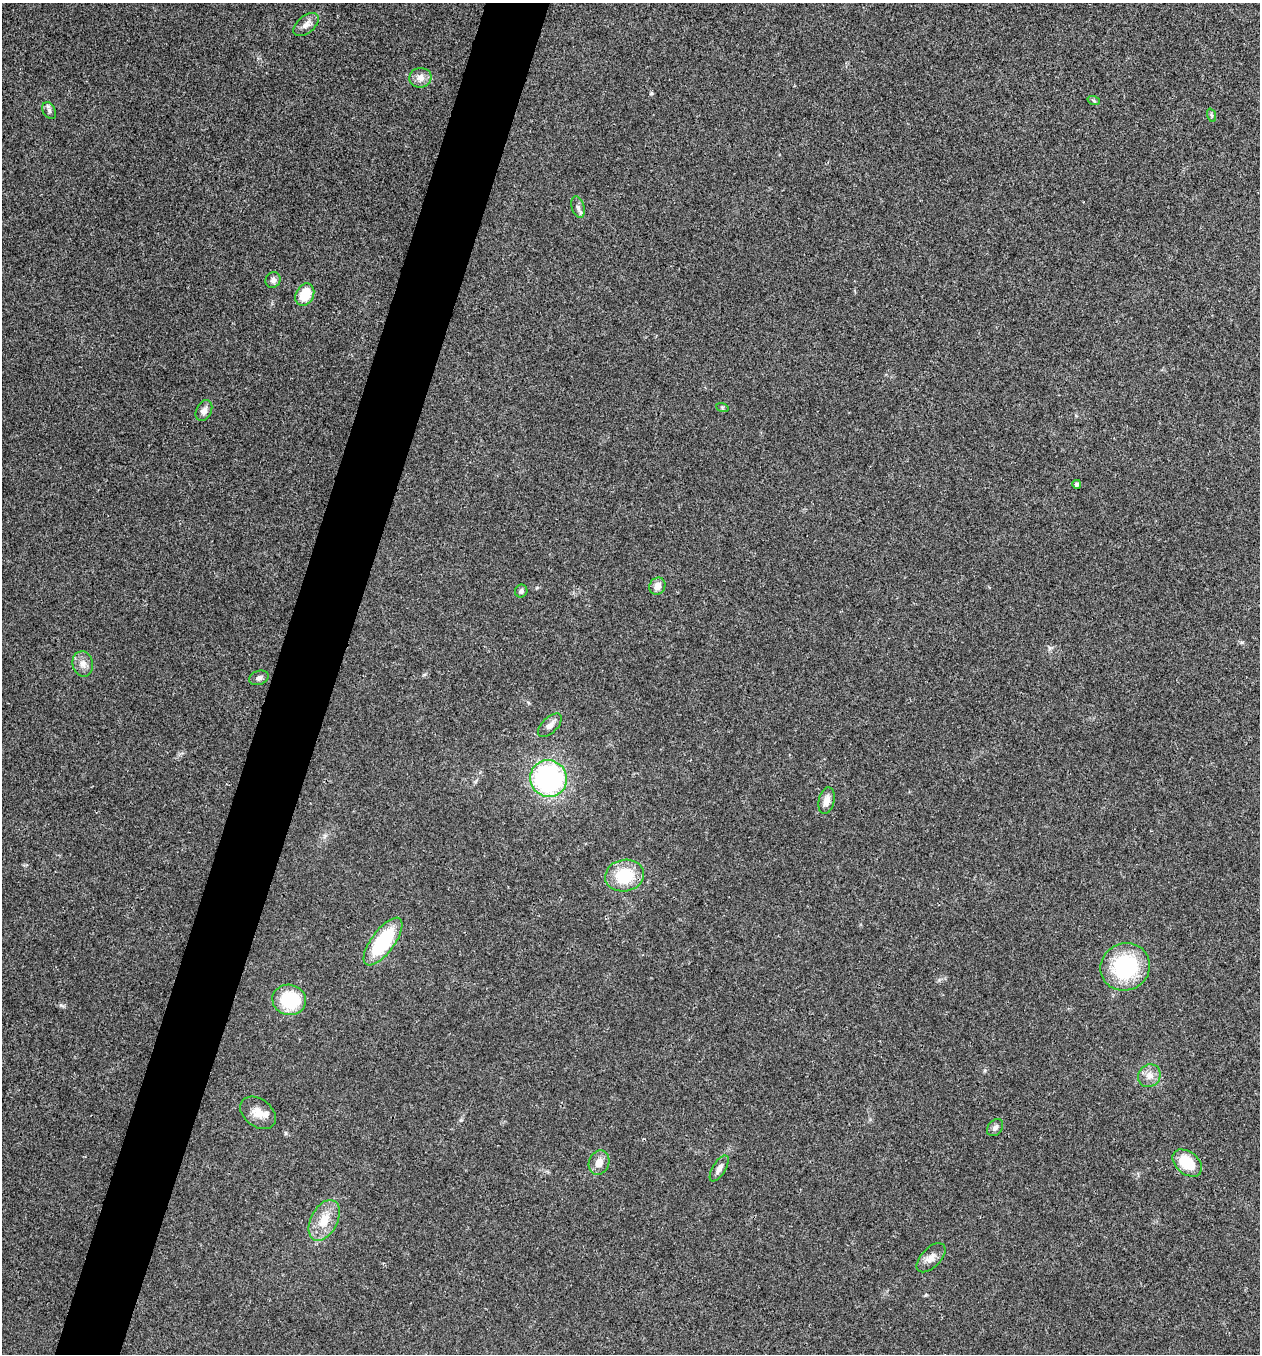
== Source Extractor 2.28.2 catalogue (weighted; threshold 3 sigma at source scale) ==
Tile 7 of 4 x 4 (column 3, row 2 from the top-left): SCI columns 2650-3907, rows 2710-4061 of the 5432 x 5416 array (HDU 1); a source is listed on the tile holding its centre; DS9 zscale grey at full resolution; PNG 1262 x 1356 px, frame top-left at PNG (2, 3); each listed source drawn as its Kron ellipse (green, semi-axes under 4 px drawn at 4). Shown black and unused: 5% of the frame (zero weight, under 3 of 4 exposures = <1% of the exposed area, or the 3 px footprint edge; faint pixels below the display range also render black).
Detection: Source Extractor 2.28.2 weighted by HDU 2 'WHT'; one run over the whole footprint, this tile lists its part. Background 0.0239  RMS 0.0041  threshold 0.0185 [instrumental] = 3 sigma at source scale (4.5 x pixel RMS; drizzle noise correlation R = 1.50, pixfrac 1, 0.05/0.05 arcsec/px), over >= 5 px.
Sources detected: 30; all 30 listed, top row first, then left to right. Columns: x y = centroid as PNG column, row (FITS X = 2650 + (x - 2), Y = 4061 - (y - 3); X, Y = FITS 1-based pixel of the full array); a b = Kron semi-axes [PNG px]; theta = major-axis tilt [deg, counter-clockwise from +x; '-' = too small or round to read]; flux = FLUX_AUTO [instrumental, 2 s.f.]
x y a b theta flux
306 25 15 8 39 2.7
420 78 11 10 - 3.2
1094 101 6 4 -20 0.55
49 110 9 6 -63 1.3
1211 115 7 4 -70 0.64
578 207 11 6 -74 1.6
273 280 8 7 - 1.6
305 295 12 9 63 9.8
722 407 6 4 -19 0.56
204 411 11 7 65 2.3
1077 484 4 4 - 1.1
657 586 9 7 57 3.4
521 591 6 6 - 1.1
83 664 13 10 -77 2.9
259 678 10 7 20 1.4
550 725 15 7 44 2.4
549 779 18 18 - 70
826 801 13 7 77 3.1
625 876 19 15 12 16
383 941 28 11 53 31
1125 967 25 23 29 34
289 1000 17 15 -13 22
1149 1076 12 10 47 3.3
258 1113 20 14 -38 5.2
995 1128 9 7 52 1.5
599 1162 12 10 72 3.6
1187 1163 17 11 -39 13
719 1168 15 6 58 2.1
324 1220 22 13 62 8.2
931 1258 18 9 45 3.1
Unlisted compact peaks at least as high as the median listed source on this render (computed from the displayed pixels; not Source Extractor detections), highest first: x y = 61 1005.